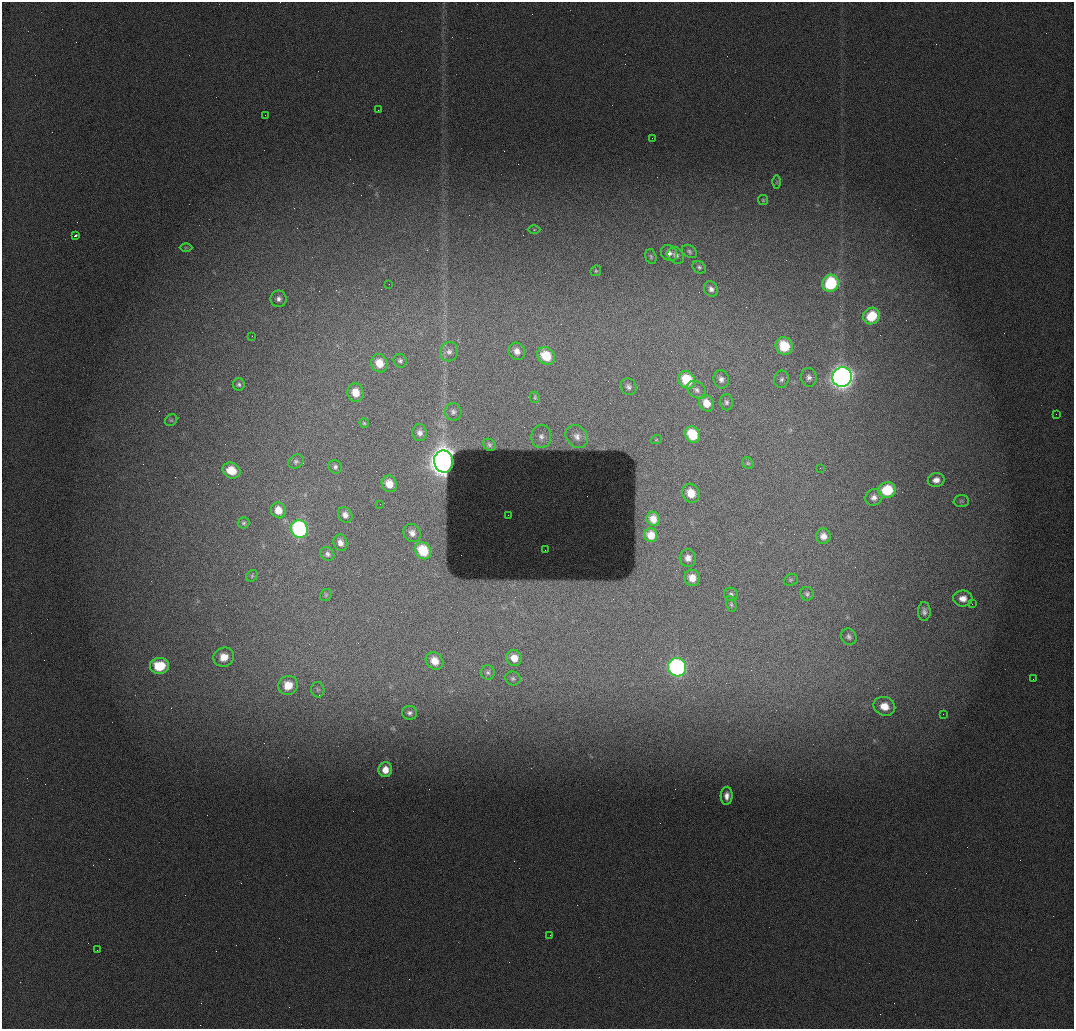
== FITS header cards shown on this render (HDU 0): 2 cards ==
NAXIS1  =                 1072 / length of data axis 1
NAXIS2  =                 1027 / length of data axis 2

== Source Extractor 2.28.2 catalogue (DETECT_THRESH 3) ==
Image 1072 x 1027 px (HDU 0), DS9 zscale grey, 1 PNG px = 1 image px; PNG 1076 x 1031 px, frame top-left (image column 1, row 1027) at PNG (2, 2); each listed source drawn as its Kron ellipse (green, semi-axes under 4 px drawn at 4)
Background 988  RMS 11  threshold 32.7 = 3 sigma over >= 5 px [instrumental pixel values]
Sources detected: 103; all 103 listed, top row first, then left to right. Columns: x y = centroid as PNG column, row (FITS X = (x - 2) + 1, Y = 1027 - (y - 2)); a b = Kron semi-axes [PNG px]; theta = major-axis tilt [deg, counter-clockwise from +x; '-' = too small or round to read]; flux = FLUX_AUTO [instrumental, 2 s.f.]
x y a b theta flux
378 110 3 2 - 6.8e+02
265 115 2 2 - 2.1e+03
652 138 2 2 - 2.9e+02
777 182 6 4 89 1.1e+03
763 200 5 5 - 1.0e+03
534 230 6 4 0 7.5e+02
75 236 4 3 - 1.7e+03
186 248 6 4 0 1.1e+03
689 251 8 6 -35 1.7e+03
669 253 9 7 -41 3.9e+03
676 255 9 7 -42 3.1e+03
651 257 7 5 -75 1.5e+03
699 267 7 5 -38 1.6e+03
596 271 6 5 - 1.1e+03
830 283 9 8 - 6.0e+04
389 284 2 2 - 3.3e+02
711 289 8 6 -57 3.1e+03
278 299 8 8 - 3.3e+03
871 316 9 8 - 2.7e+04
252 336 3 2 - 5.2e+02
784 346 9 8 - 2.8e+04
517 351 9 8 - 4.8e+03
449 352 10 9 - 3.7e+03
546 356 9 8 - 1.8e+04
400 361 7 6 - 1.8e+03
379 363 9 8 - 1.3e+04
809 377 9 8 - 3.3e+03
842 377 10 9 - 6.1e+05
721 379 9 7 -75 3.4e+03
781 379 9 7 72 2.4e+03
687 380 9 8 - 2.9e+04
239 384 6 6 - 1.6e+03
628 387 9 7 -60 2.7e+03
697 390 10 8 -39 3.3e+03
355 393 9 8 - 1.0e+04
535 397 6 5 - 9.5e+02
726 402 8 6 -88 2.1e+03
706 403 9 7 -60 9.2e+03
453 412 8 8 - 2.7e+03
1056 414 2 2 - 2.4e+03
171 420 6 5 - 1.4e+03
364 423 4 4 - 9.6e+02
420 433 8 7 - 3.5e+03
692 435 8 7 - 2.6e+04
541 437 11 10 - 5.3e+03
577 437 12 10 -50 5.6e+03
656 440 5 3 - 6.4e+02
489 445 7 5 -38 1.5e+03
296 462 8 6 34 1.9e+03
444 462 11 9 -78 1.2e+06
748 463 6 5 - 1.1e+03
335 467 7 6 - 2.1e+03
820 468 2 2 - 3.0e+02
231 470 9 7 -23 1.5e+04
936 480 8 7 - 5.1e+03
389 484 8 7 - 9.0e+03
887 490 9 7 15 3.1e+04
691 493 10 8 -64 1.3e+04
874 497 9 8 - 4.1e+03
961 501 7 6 - 1.5e+03
380 504 2 2 - 3.8e+02
278 510 8 7 - 9.2e+03
345 515 8 7 - 4.1e+03
508 515 2 2 - 3.4e+02
653 519 7 6 - 6.7e+03
244 523 6 5 - 1.4e+03
299 529 9 8 - 1.2e+05
412 533 9 8 - 4.4e+03
651 535 7 6 - 7.8e+03
823 536 7 7 - 5.1e+03
340 543 8 7 - 4.9e+03
545 550 3 2 - 6.1e+02
423 551 9 7 -57 2.4e+04
327 554 7 6 - 2.3e+03
688 558 9 8 - 5.2e+03
252 576 6 5 - 1.1e+03
692 578 8 7 - 7.9e+03
791 580 7 5 21 1.2e+03
731 594 7 6 - 1.9e+03
807 594 7 6 - 1.7e+03
326 595 6 5 - 1.3e+03
963 598 9 8 - 6.8e+03
731 604 8 5 -79 1.4e+03
972 604 2 2 - 4.3e+02
924 611 9 6 -88 2.9e+03
849 637 8 7 - 2.5e+03
224 657 10 9 - 1.1e+04
514 658 8 7 - 7.9e+03
434 661 9 8 - 9.7e+03
159 666 9 8 - 3.0e+04
677 667 9 9 - 1.8e+05
488 672 7 7 - 2.1e+03
513 679 8 7 - 1.8e+03
1033 679 2 2 - 1.2e+03
288 685 10 9 - 1.3e+04
318 690 8 6 -79 1.7e+03
884 706 11 9 -21 1.2e+04
410 713 7 7 - 2.5e+03
943 714 2 2 - 3.4e+02
385 770 7 6 - 9.3e+03
727 796 9 6 87 4.9e+03
550 935 2 2 - 3.1e+02
97 950 2 2 - 3.4e+02